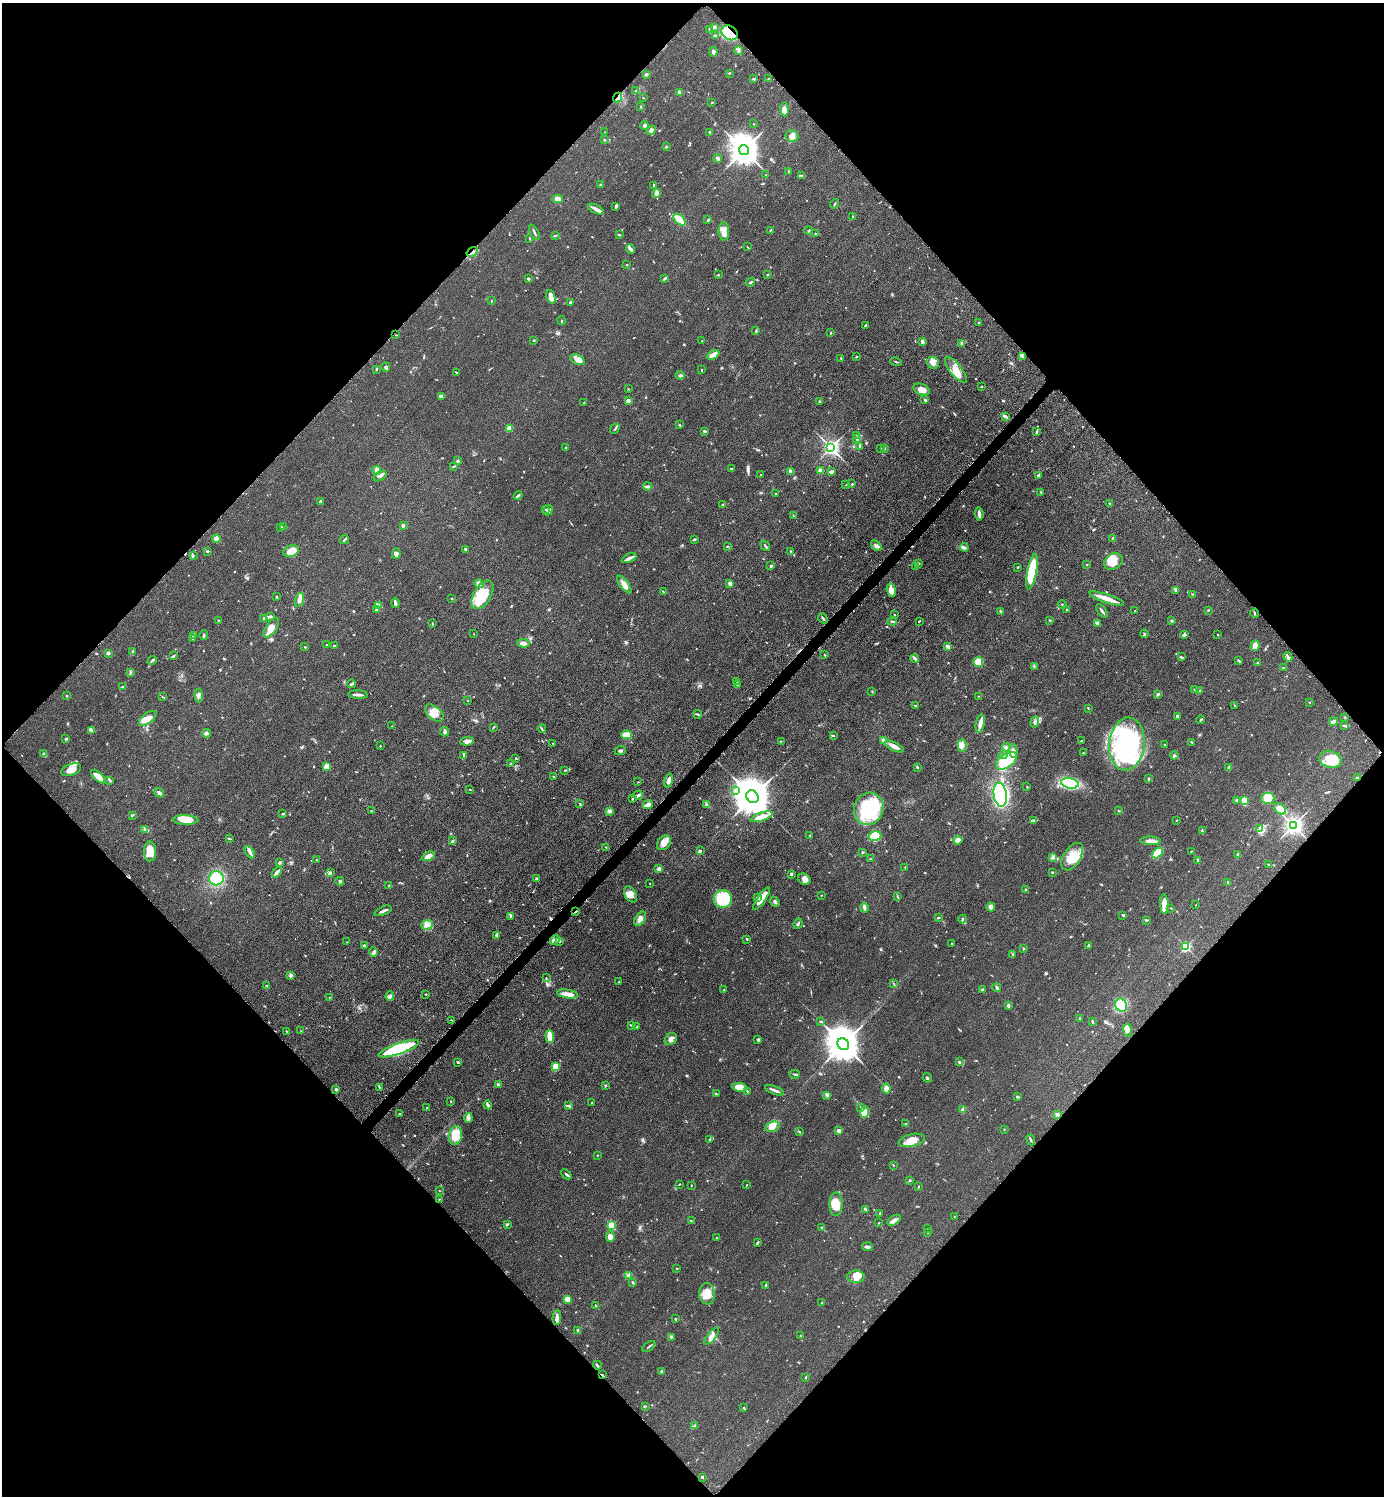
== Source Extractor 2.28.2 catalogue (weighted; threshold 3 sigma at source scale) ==
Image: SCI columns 211-5735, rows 19-5991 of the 6048 x 6047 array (HDU 1 of 3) = the unmasked area's bounding box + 8 px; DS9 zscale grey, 4 x 4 block average (1 PNG px = mean of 4 x 4 image px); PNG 1386 x 1498 px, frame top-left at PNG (2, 3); each listed source drawn as its Kron ellipse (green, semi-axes under 4 px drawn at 4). Shown black and unused: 51% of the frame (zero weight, under 3 of 5 exposures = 4% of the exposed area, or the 3 px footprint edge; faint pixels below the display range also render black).
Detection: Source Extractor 2.28.2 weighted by HDU 2 'WHT'. Background 0.0493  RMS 0.0053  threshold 0.0237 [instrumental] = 3 sigma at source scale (4.5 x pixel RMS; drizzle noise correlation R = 1.50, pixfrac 1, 0.05/0.05 arcsec/px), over >= 5 px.
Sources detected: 855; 3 too faint to see at this stretch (4 x 4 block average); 3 inside a brighter object's white glare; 6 cosmic-ray / hot-pixel residue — neither listed nor drawn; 24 coinciding with a brighter row at this scale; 57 inside a brighter listed object's ellipse — not listed separately; of the other 762, all 500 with FLUX_AUTO >= 1.51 (the completeness limit of this list) listed and drawn (262 fainter detections not listed), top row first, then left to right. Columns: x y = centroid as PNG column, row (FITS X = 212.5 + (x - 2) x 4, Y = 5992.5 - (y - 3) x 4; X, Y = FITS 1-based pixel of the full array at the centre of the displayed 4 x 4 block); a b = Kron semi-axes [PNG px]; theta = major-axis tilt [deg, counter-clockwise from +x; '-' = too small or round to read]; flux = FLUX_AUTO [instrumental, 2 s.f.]
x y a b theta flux
714 27 4 3 - 5.2
710 29 3 3 - 4.3
730 33 9 6 -31 180
715 35 2 2 - 6.1
739 50 4 2 - 4
713 52 4 3 - 9.1
729 73 2 2 - 7.4
646 74 3 2 - 2.7
769 78 2 2 - 2.1
754 79 3 2 - 4
636 91 2 2 - 2
679 93 3 2 - 8.6
617 97 5 2 - 9
643 98 2 2 - 3.3
712 102 2 2 - 2.4
640 106 2 2 - 3.3
784 109 7 4 -87 20
754 124 2 2 - 1.7
644 125 4 4 - 9.9
651 130 5 3 - 12
605 132 2 2 - 1.8
710 132 2 2 - 4.3
792 136 7 5 -33 14
604 140 2 2 - 10
666 147 3 2 - 3.4
744 150 5 5 - 6200
718 158 4 2 - 8.2
788 171 3 2 - 2.6
766 175 2 2 - 1.5
802 175 4 2 - 3.9
600 185 3 2 - 2.4
654 185 2 2 - 4.3
656 193 4 3 - 10
557 199 5 4 - 18
835 204 5 2 - 2.8
616 206 4 2 - 5.6
596 209 8 4 -26 12
853 217 3 2 - 2.6
680 220 7 3 -43 88
708 220 3 2 - 3.3
770 230 3 2 - 2.4
724 231 9 5 -88 21
809 231 4 2 - 3.1
534 232 8 2 -63 6.4
815 234 4 2 - 2.4
555 235 4 2 - 3.2
619 235 2 2 - 1.9
529 238 4 2 - 2.4
747 247 4 2 - 2.2
631 249 5 2 - 5.7
472 252 6 2 32 7.5
626 265 2 2 - 1.7
718 275 2 2 - 1.9
767 275 2 2 - 2.2
665 278 4 2 - 3.5
528 279 2 2 - 5
750 282 5 2 - 5.9
551 297 7 4 -70 28
491 300 3 2 - 1.6
570 303 3 3 - 4.2
561 321 4 2 - 2.1
978 323 2 2 - 1.7
865 325 3 2 - 3
756 331 3 2 - 3.8
831 333 2 2 - 2.1
396 335 2 2 - 1.9
533 340 2 2 - 3
702 341 2 2 - 1.8
922 342 4 3 - 6.2
962 343 3 2 - 3.1
713 355 7 3 27 25
857 356 2 2 - 1.9
1023 356 3 2 - 3.4
841 358 2 2 - 2
578 360 7 4 -28 16
896 362 5 2 - 2.7
933 363 6 5 - 18
386 367 5 4 - 6.6
376 369 3 2 - 3
702 370 2 2 - 2
956 370 16 5 -51 36
456 372 3 2 - 1.9
680 375 4 3 - 5.3
981 387 2 2 - 2
628 389 2 2 - 1.6
922 389 8 5 -21 25
441 396 4 2 - 11
628 400 2 2 - 37
925 400 3 2 - 5.9
819 402 4 2 - 3.2
584 403 2 2 - 2.4
1006 416 4 3 - 5.5
679 425 3 2 - 2.5
509 428 2 2 - 96
615 429 5 2 - 4.6
704 431 3 2 - 2.9
1037 432 4 2 - 5.6
857 435 3 2 - 3.1
857 438 3 2 - 3
831 447 3 2 - 1400
860 447 3 2 - 3.8
565 448 3 2 - 2.4
884 448 2 2 - 2.7
880 449 2 2 - 1.6
457 461 3 2 - 5.7
454 466 3 2 - 2.8
732 469 4 2 - 3.4
377 470 4 3 - 22
820 471 2 2 - 62
791 472 4 2 - 20
831 472 4 3 - 5
761 475 2 2 - 1.7
380 476 7 3 33 7.1
1038 476 3 2 - 9.4
852 484 2 2 - 3.7
846 485 3 2 - 1.7
647 487 4 2 - 9.2
1041 492 2 2 - 2.2
775 494 2 2 - 4
518 496 5 2 - 5.9
321 501 3 2 - 6.9
723 504 3 2 - 3.7
1109 504 2 2 - 1.6
545 509 2 2 - 1.9
548 510 5 3 - 12
979 514 7 2 -84 14
793 515 3 2 - 1.6
403 525 3 2 - 8.8
281 527 3 2 - 2.7
284 527 2 2 - 2.2
1113 538 3 2 - 3.1
216 539 4 3 - 15
344 539 5 2 - 3.6
695 539 3 2 - 3.7
727 546 2 2 - 1.6
765 546 6 2 -54 5.5
876 546 6 3 -43 8.8
964 547 4 3 - 6.7
465 549 3 2 - 5
207 551 2 2 - 6
291 551 8 5 22 33
791 551 3 2 - 3.2
396 553 5 4 - 12
193 556 2 2 - 2.5
629 558 8 3 25 12
1113 561 10 7 32 42
918 563 2 2 - 4
1087 565 2 2 - 1.7
771 566 2 2 - 18
915 567 2 2 - 2.8
1018 567 2 2 - 2
1032 572 18 4 79 170
730 583 4 3 - 8.6
479 584 5 3 - 7.4
624 584 10 4 -54 22
891 590 7 4 -75 32
1175 590 4 2 - 4.2
663 591 3 2 - 2.4
1192 594 2 2 - 2
482 595 16 8 59 110
276 597 3 2 - 2.5
1107 598 18 3 -18 36
452 599 2 2 - 1.9
299 600 7 3 72 13
395 603 5 2 - 8.9
379 605 4 2 - 21
1062 605 4 2 - 3.1
1066 609 2 2 - 1.9
377 610 3 2 - 8.2
1208 610 2 2 - 3.5
1000 611 3 2 - 2.2
1102 611 8 2 -53 6.8
1135 611 3 2 - 2.2
1255 613 5 2 - 3.4
894 614 2 2 - 2.3
271 616 2 2 - 2
264 618 2 2 - 5
823 618 5 2 - 4.1
1050 620 3 2 - 2.6
219 621 3 2 - 4.7
892 621 5 2 - 5.1
919 621 2 2 - 2.2
1172 621 3 2 - 2.5
1098 623 4 2 - 13
432 624 2 2 - 1.7
271 628 11 5 55 26
474 634 2 2 - 1.6
1144 634 4 2 - 3
1218 634 2 2 - 1.7
193 635 3 2 - 3
204 635 5 2 - 4
1184 635 3 2 - 9.6
192 639 3 2 - 1.9
523 643 6 3 -2 16
326 645 2 2 - 1.6
334 646 2 2 - 4.9
948 646 4 3 - 6.6
1255 646 5 3 - 29
305 647 2 2 - 2.3
133 651 4 2 - 4.1
108 653 2 2 - 5.6
174 655 4 2 - 2.5
825 655 2 2 - 3.7
1181 657 2 2 - 2.3
1288 657 5 2 - 5.7
915 658 4 2 - 6.1
152 660 5 2 - 5.2
1239 661 4 2 - 3.3
978 662 5 5 - 33
1257 663 2 2 - 3.6
1034 666 2 2 - 2.3
1283 668 2 2 - 2.8
130 672 2 2 - 2.2
737 681 3 2 - 2.8
352 684 4 2 - 6.4
737 685 3 2 - 2.8
122 687 3 2 - 4.6
1194 689 2 2 - 2.4
872 691 3 2 - 2.2
1200 691 3 2 - 3.1
1158 694 3 2 - 4.7
199 695 7 3 -84 8.4
358 695 9 2 -2 11
67 696 2 2 - 4.6
979 696 2 2 - 1.5
162 697 3 2 - 2.8
468 701 2 2 - 2.5
1309 702 2 2 - 1.7
915 705 3 2 - 1.8
1235 705 2 2 - 2.6
1088 708 3 2 - 2.2
434 713 11 6 -40 41
698 714 4 2 - 5
1177 716 4 2 - 7.3
1345 717 3 2 - 1.9
148 718 10 5 38 27
1201 720 4 2 - 3.3
1035 722 5 2 - 6.4
1333 722 4 2 - 12
980 724 9 4 80 17
392 726 2 2 - 1.7
1345 726 3 2 - 3.2
493 727 3 2 - 3.4
542 729 4 2 - 3.7
91 730 2 2 - 2.1
445 732 5 3 - 8.6
206 733 4 3 - 7.6
626 735 5 3 - 51
834 736 3 2 - 2.5
66 739 3 2 - 3.2
884 740 2 2 - 49
467 741 7 3 6 15
781 741 2 2 - 1.5
1081 741 3 2 - 2.8
553 743 2 2 - 1.8
1192 743 2 2 - 1.6
1127 744 26 17 84 610
1165 744 2 2 - 2.1
962 745 6 3 88 12
380 746 2 2 - 1.8
894 746 10 3 -25 17
1006 747 4 2 - 4
620 751 5 2 - 6.5
1013 751 7 3 -88 13
1083 753 2 2 - 2
44 754 3 3 - 7.5
464 755 4 2 - 3.7
1003 755 4 3 - 6.3
1174 755 4 3 - 5.3
516 758 2 2 - 3.1
1330 760 11 8 -13 65
1006 761 12 7 35 160
511 764 3 2 - 3.2
326 766 2 2 - 100
917 767 2 2 - 2.4
1229 767 3 2 - 2.5
71 770 10 6 19 36
565 770 3 2 - 2.5
553 776 2 2 - 2.1
98 777 9 3 -42 43
1357 778 3 2 - 7.1
1148 779 3 2 - 3.1
110 780 4 2 - 4.4
669 780 7 3 75 13
638 782 2 2 - 2
1070 783 9 5 -10 190
1027 787 2 2 - 1.9
470 789 2 2 - 1.9
736 791 2 2 - 13
159 793 5 2 - 11
638 795 5 2 - 6.7
1000 795 12 6 -82 670
752 797 7 5 -52 12000
1268 798 6 5 - 82
632 799 2 2 - 2
1237 800 2 2 - 8.1
1244 800 2 2 - 97
580 804 3 2 - 2.6
707 804 3 2 - 3.1
648 805 5 2 - 20
869 809 16 14 67 230
1280 809 7 4 -41 24
371 811 2 2 - 1.9
609 811 3 2 - 14
1119 811 2 2 - 2.5
283 814 3 2 - 2.5
132 815 3 2 - 2.8
762 817 11 3 18 34
185 820 13 5 -2 38
1177 820 2 2 - 1.7
1034 821 2 2 - 1.6
1293 825 3 3 - 2000
145 829 3 3 - 7.9
1260 829 4 3 - 7.9
1202 831 3 2 - 3.4
810 835 2 2 - 2
875 836 6 4 16 100
230 839 3 2 - 2.1
958 840 4 3 - 9.6
452 841 3 2 - 2.8
1150 841 10 4 -3 17
664 843 8 6 47 28
606 847 2 2 - 1.6
150 851 10 6 90 55
701 851 2 2 - 2.5
1191 851 3 2 - 1.8
250 852 7 3 -59 12
862 852 3 2 - 2.2
1158 853 6 4 46 74
1238 854 3 2 - 3.8
428 856 7 3 28 23
1053 857 4 3 - 6.3
1072 857 15 8 57 60
871 859 3 2 - 2.4
316 860 2 2 - 1.5
1198 861 3 2 - 3.9
280 863 3 2 - 4.5
1269 865 3 2 - 2.4
905 867 2 2 - 2
659 869 3 3 - 9
277 872 6 2 50 9.9
330 872 3 2 - 2.8
1052 872 2 2 - 2.8
791 874 2 2 - 6.4
216 878 7 7 - 110
536 879 3 2 - 5
804 879 6 5 - 17
340 881 4 2 - 3.9
1228 882 3 2 - 5
650 883 2 2 - 2.1
388 885 2 2 - 1.8
1026 890 4 3 - 4.1
630 894 9 5 -58 19
821 895 2 2 - 1.6
757 897 3 2 - 8.1
898 897 4 2 - 2.6
723 899 9 9 - 180
761 899 13 4 54 53
775 902 5 2 - 6.6
1164 904 10 3 -87 32
1196 904 2 2 - 1.8
991 907 4 4 - 12
864 908 5 2 - 6.2
1171 908 2 2 - 1.8
383 911 9 2 22 11
576 911 3 2 - 2.2
1123 915 4 2 - 3.2
510 916 4 2 - 3.2
938 918 3 2 - 3.4
640 919 8 4 59 17
963 919 4 2 - 4.1
1146 920 4 2 - 3.2
798 924 5 2 - 5.6
427 925 6 4 21 15
497 935 4 3 - 6.2
747 939 2 2 - 4.4
555 940 5 3 - 8.5
347 942 2 2 - 1.5
560 942 2 2 - 1.9
952 944 2 2 - 1.5
364 945 3 2 - 4
1088 945 2 2 - 6
1186 947 2 2 - 410
1023 948 2 2 - 2.3
373 952 5 4 - 7.6
1013 954 4 2 - 3.2
290 975 4 3 - 5.3
546 978 2 2 - 2
619 982 2 2 - 1.7
894 984 3 2 - 2
267 986 2 2 - 2.8
997 988 4 2 - 4.7
983 989 3 2 - 3.9
724 990 2 2 - 1.7
426 994 2 2 - 2.5
567 994 11 3 -9 33
390 996 5 4 - 8.9
329 998 2 2 - 1.6
1008 1005 3 2 - 7.9
1121 1005 7 5 -62 58
1080 1018 3 2 - 2.5
451 1020 2 2 - 1.7
820 1021 2 2 - 2.3
1092 1021 3 2 - 2.6
631 1025 3 2 - 1.9
637 1027 2 2 - 2.2
1127 1030 6 3 -80 16
301 1031 2 2 - 1.8
287 1032 2 2 - 3.1
550 1037 6 3 -84 62
671 1039 7 5 46 15
758 1040 3 2 - 1.5
843 1044 6 5 - 9300
399 1049 21 5 19 260
458 1062 2 2 - 4.1
959 1062 2 2 - 6.9
555 1067 3 3 - 43
795 1074 5 2 - 3.6
927 1078 5 2 - 4.3
498 1085 2 2 - 24
605 1086 3 2 - 2.7
379 1087 3 2 - 2.4
739 1087 8 4 -8 44
886 1088 5 3 - 21
336 1089 3 2 - 4.9
774 1090 10 2 -22 11
747 1091 2 2 - 6
716 1094 4 2 - 2.7
827 1095 4 3 - 5.4
1017 1097 3 2 - 4
451 1101 2 2 - 1.7
592 1103 2 2 - 1.6
488 1105 4 3 - 7.3
569 1105 4 2 - 3.4
860 1107 2 2 - 1.6
427 1108 2 2 - 1.7
963 1110 3 2 - 20
865 1112 6 4 68 41
400 1114 2 2 - 3.1
1057 1114 3 3 - 5.8
468 1118 5 3 - 9
905 1124 2 2 - 3.4
772 1127 7 5 18 19
1004 1129 2 2 - 2
839 1131 2 2 - 22
799 1132 2 2 - 2.8
455 1135 9 6 81 60
709 1140 3 2 - 2.6
912 1140 13 6 12 29
1031 1140 5 2 - 4.1
598 1155 2 2 - 1.6
893 1165 2 2 - 1.6
566 1174 6 2 -42 5.5
910 1180 3 2 - 2.3
679 1184 2 2 - 1.8
691 1185 2 2 - 1.5
746 1185 3 2 - 1.5
918 1187 3 2 - 1.8
439 1191 2 2 - 2.7
439 1199 2 2 - 1.8
836 1204 11 6 88 46
865 1209 3 2 - 3.1
880 1213 2 2 - 2.2
954 1216 2 2 - 2.1
894 1220 7 4 33 11
691 1221 3 2 - 2.2
879 1223 2 2 - 1.9
507 1224 3 2 - 2.5
611 1225 2 2 - 220
822 1227 2 2 - 2
928 1228 2 2 - 2
928 1232 2 2 - 5
610 1237 5 3 - 26
717 1238 2 2 - 1.5
757 1243 4 2 - 4.3
867 1247 5 2 - 9.9
677 1268 2 2 - 2.6
628 1276 2 2 - 1.8
856 1277 8 6 -2 27
633 1282 3 2 - 3.6
766 1285 2 2 - 4
707 1294 10 8 88 49
567 1299 2 2 - 85
822 1303 4 2 - 3.5
595 1305 2 2 - 1.9
557 1318 7 3 86 11
675 1319 3 2 - 2.2
578 1330 3 2 - 3.2
800 1335 2 2 - 2.5
711 1336 11 3 50 19
671 1337 4 2 - 3.5
649 1346 7 2 37 3.9
597 1365 4 2 - 4.7
661 1372 3 2 - 4.5
602 1375 4 2 - 3
805 1377 2 2 - 2.3
645 1406 3 2 - 1.6
743 1408 2 2 - 1.9
694 1426 4 2 - 4.1
702 1477 2 2 - 10
Overlapping masked pixels (flux is a lower limit): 6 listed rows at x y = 730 33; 617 97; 472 252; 1357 778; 576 911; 602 1375
Diffuse or blended objects may show on this block-average render without a row.